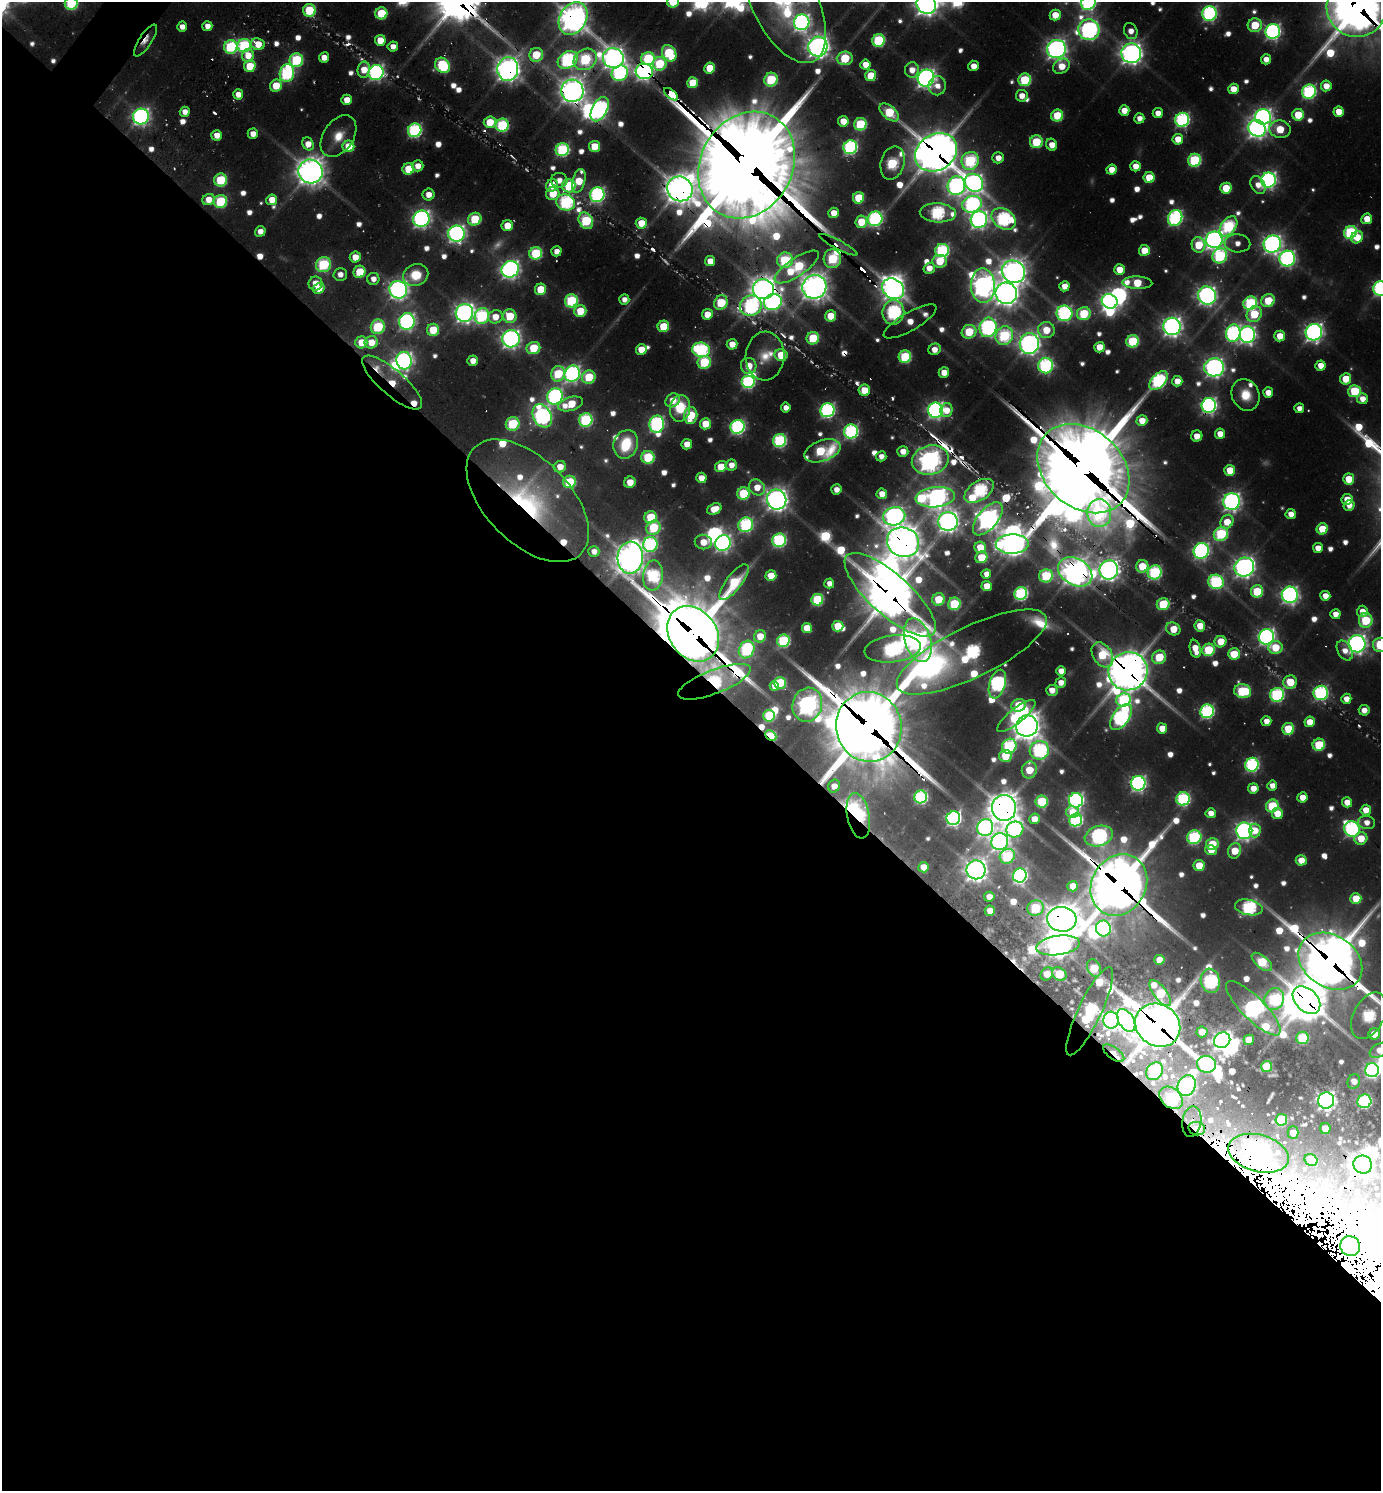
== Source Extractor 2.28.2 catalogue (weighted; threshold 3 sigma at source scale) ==
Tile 14 of 4 x 4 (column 2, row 4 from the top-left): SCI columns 1689-3067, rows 95-1583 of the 6064 x 6050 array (HDU 1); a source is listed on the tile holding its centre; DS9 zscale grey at full resolution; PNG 1383 x 1493 px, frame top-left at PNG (2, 2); each listed source drawn as its Kron ellipse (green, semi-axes under 4 px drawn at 4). Shown black and unused: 56% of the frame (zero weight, under 2 of 3 exposures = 5% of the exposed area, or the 3 px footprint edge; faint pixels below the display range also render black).
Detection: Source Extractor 2.28.2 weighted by HDU 2 'WHT'; one run over the whole footprint, this tile lists its part. Background 0.0997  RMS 0.011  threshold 0.0473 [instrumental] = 3 sigma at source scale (4.5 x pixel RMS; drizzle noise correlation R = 1.50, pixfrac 1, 0.05/0.05 arcsec/px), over >= 5 px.
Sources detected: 818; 69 too faint to see at this stretch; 27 inside a brighter object's white glare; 28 cosmic-ray / hot-pixel residue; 1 long thin detection or spike segment (spike, bleed or trail) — neither listed nor drawn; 17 inside a brighter listed object's ellipse — not listed separately; of the other 676, all 500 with FLUX_AUTO >= 17.1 (the completeness limit of this list) listed and drawn (176 fainter detections not listed), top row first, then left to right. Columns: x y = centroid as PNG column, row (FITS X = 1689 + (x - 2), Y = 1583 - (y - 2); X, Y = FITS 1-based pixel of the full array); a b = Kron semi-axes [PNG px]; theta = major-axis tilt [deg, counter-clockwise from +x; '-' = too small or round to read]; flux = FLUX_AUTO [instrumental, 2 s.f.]
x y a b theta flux
673 2 6 6 - 98
1088 2 8 7 - 440
71 3 6 6 - 210
785 3 65 32 -64 370
926 4 10 9 - 1500
1357 7 30 30 - 7900
309 10 6 6 - 140
381 13 6 6 - 110
1209 14 7 7 - 500
1055 15 5 5 - 46
573 18 17 13 60 2200
802 22 8 7 - 770
1255 25 7 7 - 92
207 26 5 5 - 22
182 27 5 5 - 18
1089 30 11 10 - 890
1131 31 8 6 -68 20
1273 32 7 7 - 630
380 40 5 5 - 46
878 40 6 6 - 210
145 41 18 6 57 18
258 44 7 6 - 45
244 45 7 6 - 240
393 46 5 5 - 18
231 47 7 6 - 240
818 47 10 9 - 1400
1056 49 9 9 - 1100
669 53 9 6 -58 190
1131 53 10 10 - 1400
248 55 6 6 - 37
536 55 7 7 - 91
324 57 5 5 - 26
613 58 10 10 - 1400
845 58 8 6 5 120
585 59 12 10 35 230
648 59 7 6 - 190
1266 59 5 5 - 20
296 60 7 6 - 210
568 60 11 8 31 440
660 64 7 7 - 130
442 65 8 7 - 230
865 65 5 5 - 31
250 66 6 5 - 79
974 66 5 5 - 23
1061 66 9 7 35 42
709 68 5 5 - 63
508 69 12 10 86 1900
364 70 8 6 81 37
912 70 7 7 - 25
644 71 8 7 - 840
376 72 8 7 - 630
287 73 9 7 78 360
620 73 8 7 - 370
871 76 5 5 - 79
926 78 9 8 - 1200
771 80 7 6 - 160
1025 80 6 6 - 160
693 83 5 5 - 82
276 86 6 5 - 63
937 86 9 8 - 19
1326 86 5 5 - 29
1233 89 5 5 - 34
572 91 11 11 - 1900
1309 92 7 6 - 390
238 94 5 5 - 26
671 94 8 4 -39 1200
1022 96 6 6 - 21
347 100 5 5 - 30
600 109 13 7 62 620
1124 110 5 5 - 30
185 112 5 5 - 19
889 112 11 6 -41 130
1339 112 5 5 - 35
1158 113 5 5 - 23
1057 115 6 6 - 110
1298 115 6 5 - 80
141 117 8 7 - 820
1263 117 8 7 - 820
1139 118 5 5 - 19
1182 120 7 7 - 450
843 121 5 5 - 37
490 122 6 5 - 64
860 124 6 6 - 170
502 125 6 6 - 240
1257 128 9 8 - 1100
1280 129 10 8 -8 71
415 130 7 6 - 390
253 134 5 5 - 22
217 135 5 5 - 24
338 136 23 15 56 39
1178 139 5 5 - 37
1036 142 6 6 - 110
308 144 7 5 -59 30
1052 145 6 5 - 32
348 146 6 5 - 67
595 146 5 5 - 68
850 147 7 6 - 440
562 150 7 6 - 290
936 152 22 18 32 4900
998 158 6 5 - 20
1194 160 6 6 - 230
970 161 9 8 - 270
892 163 17 11 75 230
747 165 55 46 61 23000
418 166 6 5 - 25
1135 166 5 5 - 27
408 169 6 6 - 77
1112 170 5 5 - 31
310 171 12 11 - 2400
1149 177 5 5 - 67
221 180 6 6 - 140
559 180 8 7 - 18
1268 180 7 7 - 730
579 181 12 6 74 71
974 183 10 8 -42 800
552 185 6 5 - 44
1258 185 9 7 -59 20
569 186 7 6 - 140
956 186 9 8 - 770
1226 188 5 5 - 75
680 189 13 12 - 2800
429 194 6 6 - 23
553 194 7 6 - 58
597 195 7 7 - 550
858 198 6 5 - 99
208 200 6 5 - 29
272 200 5 5 - 37
220 201 7 6 - 160
566 202 9 8 - 370
972 204 10 8 22 500
834 213 5 5 - 32
938 213 18 9 -4 370
1175 218 8 7 - 460
421 219 8 8 - 860
475 219 7 6 - 120
875 219 7 7 - 480
1004 219 13 9 -32 450
1367 219 5 5 - 39
979 220 8 8 - 900
586 221 9 6 -60 210
861 222 6 6 - 71
641 223 5 5 - 49
507 226 5 5 - 40
1228 226 11 7 53 280
260 231 5 5 - 20
1350 232 7 6 - 280
456 234 8 8 - 870
1357 237 6 5 - 49
1214 240 8 8 - 1000
1237 243 13 9 -4 18
1272 244 9 8 - 1000
838 245 21 4 -27 33
1199 245 8 7 - 85
942 250 7 6 - 330
1144 250 5 5 - 55
556 251 5 5 - 19
536 253 6 6 - 190
1220 256 8 7 - 280
355 257 5 5 - 35
832 259 9 9 - 170
1287 259 8 7 - 660
785 260 8 7 - 180
710 261 5 5 - 31
940 261 7 6 - 78
324 265 8 7 - 210
797 267 26 9 34 190
929 268 6 5 - 26
510 269 9 8 - 990
1119 270 5 5 - 37
359 272 6 6 - 91
1013 272 12 11 - 1800
340 274 6 6 - 18
416 275 13 10 22 58
373 279 6 6 - 18
315 283 7 7 - 33
1137 283 15 6 -2 99
983 286 17 12 -88 1300
1064 286 5 5 - 28
814 287 12 12 - 2200
319 288 6 5 - 36
1380 288 7 7 - 520
541 289 6 5 - 75
763 289 11 10 - 2000
893 289 12 9 -35 1500
398 290 9 8 - 1200
1006 293 11 10 - 1800
1207 295 9 9 - 980
624 299 5 5 - 17
571 301 6 6 - 240
1110 301 8 7 - 900
1268 301 7 6 - 89
773 302 9 8 - 620
721 303 7 6 - 110
1250 303 7 6 - 260
751 306 11 10 - 440
580 311 6 6 - 71
893 312 12 11 - 470
464 313 9 8 - 1200
1064 313 8 7 - 500
707 314 5 5 - 46
1084 314 7 6 - 140
1254 314 8 7 - 110
482 316 8 7 - 290
510 316 7 6 - 91
830 316 5 5 - 59
495 317 7 6 - 36
407 321 8 8 - 750
910 321 30 9 30 36
663 326 6 5 - 89
1172 326 9 8 - 1200
378 327 7 7 - 170
988 327 10 8 74 620
433 330 6 6 - 85
1046 330 8 8 - 57
969 332 7 6 - 120
1314 332 8 8 - 1000
1233 333 8 7 - 520
1247 335 8 7 - 770
1004 336 9 8 - 260
1280 336 5 5 - 43
813 338 6 6 - 120
511 339 9 8 - 950
1133 341 6 6 - 180
361 342 6 6 - 54
371 342 6 6 - 43
732 344 5 5 - 32
1029 344 10 9 - 1200
1099 347 5 5 - 42
533 348 7 6 - 110
641 349 5 5 - 44
935 349 6 5 - 26
701 350 9 7 -9 360
781 355 6 6 - 66
765 356 24 19 87 45
905 357 6 6 - 180
404 361 9 7 -80 860
473 361 5 5 - 25
704 362 7 6 - 150
1046 365 8 7 - 430
749 366 8 7 - 51
1320 366 5 5 - 28
1214 367 10 9 - 980
944 372 5 5 - 32
558 374 8 6 75 120
572 374 8 7 - 680
589 377 7 6 - 110
1346 379 6 5 - 54
1159 381 11 6 47 440
1177 381 5 5 - 27
748 382 7 6 - 320
392 383 38 12 -41 70
864 390 6 5 - 56
1355 391 6 6 - 130
1268 393 5 5 - 27
1246 395 16 13 -64 41
555 396 8 7 - 560
1362 399 5 5 - 23
673 400 8 6 41 29
570 404 13 6 16 80
1209 405 7 7 - 710
680 408 13 10 79 84
786 408 5 5 - 18
1299 408 5 5 - 18
827 410 7 7 - 500
936 410 7 7 - 810
946 410 7 6 - 34
691 415 8 6 82 98
542 416 12 9 -62 740
586 420 7 6 - 280
1142 421 5 5 - 36
513 424 7 6 - 190
657 424 8 7 - 510
705 424 5 5 - 63
737 427 7 6 - 510
851 431 7 7 - 450
1220 434 5 5 - 30
1197 436 5 5 - 23
780 441 7 6 - 320
626 444 14 12 69 97
687 444 5 5 - 28
822 451 19 10 19 170
903 451 5 5 - 23
881 456 5 5 - 18
648 457 6 6 - 150
930 460 19 14 14 1600
731 465 6 5 - 22
560 467 6 5 - 32
721 467 6 5 - 63
1083 469 51 39 -42 17000
1230 470 5 5 - 59
701 478 5 5 - 28
1349 479 5 5 - 56
569 482 6 6 - 140
630 482 6 5 - 34
757 487 8 7 - 34
836 489 5 5 - 19
979 491 16 9 33 420
743 494 6 6 - 140
882 494 5 5 - 28
935 497 20 10 6 1300
777 499 10 9 - 1600
1347 499 5 5 - 39
528 501 75 42 -45 370
1232 501 8 8 - 960
1349 505 5 5 - 20
714 509 7 5 22 37
1099 513 14 12 -86 230
1291 514 5 5 - 23
894 516 11 9 12 1100
651 517 6 6 - 120
988 519 20 10 50 1400
948 521 10 9 - 1400
1227 522 7 6 - 47
746 525 8 7 - 340
653 528 7 6 - 130
1322 529 5 5 - 74
1221 534 7 6 - 230
779 540 7 6 - 350
703 542 8 7 - 37
903 542 16 14 -25 3200
723 543 8 7 - 730
650 544 7 7 - 360
1012 544 16 9 2 1700
980 547 6 5 - 52
1318 548 5 5 - 26
594 551 5 5 - 18
1201 551 8 7 - 670
981 557 6 5 - 78
630 558 16 12 87 2500
1142 566 6 6 - 71
1244 567 10 9 - 1200
1109 570 9 9 - 1300
1075 572 18 13 -30 2200
1155 572 7 7 - 300
986 574 5 4 - 19
653 575 15 10 84 300
771 576 5 5 - 56
1046 576 7 6 - 170
734 582 22 8 52 160
1216 582 8 7 - 370
829 583 5 4 - 17
987 586 5 5 - 35
1257 591 6 6 - 120
1021 593 6 6 - 340
890 595 58 20 -42 6200
1290 595 8 8 - 770
1325 596 5 5 - 25
938 599 6 6 - 86
817 600 6 5 - 170
954 604 6 6 - 150
1163 604 6 6 - 110
1362 611 6 5 - 23
1335 614 5 5 - 23
1366 620 7 7 - 140
838 626 5 5 - 67
1200 626 5 5 - 34
807 628 5 5 - 53
1173 629 7 6 - 56
693 634 30 23 -53 9600
760 636 6 5 - 48
1266 637 8 7 - 780
918 640 22 13 -73 1200
783 641 6 6 - 220
1220 642 6 5 - 46
1357 644 8 8 - 1000
1380 645 7 7 - 140
1275 647 7 6 - 71
747 649 9 7 61 270
893 649 28 13 7 520
1195 649 9 5 -76 37
1208 650 6 6 - 140
1345 650 11 7 -60 21
972 652 82 25 26 720
1234 654 6 5 - 74
1102 655 13 9 -58 110
1159 657 7 6 - 110
1061 671 5 5 - 22
1128 671 20 19 - 4500
714 682 39 12 21 390
1290 682 7 6 - 59
780 683 6 6 - 130
1061 683 5 5 - 21
997 684 15 8 73 610
774 686 5 4 - 18
1052 690 5 5 - 27
1243 691 8 7 - 190
1321 693 7 7 - 420
1277 695 7 6 - 360
1346 699 5 5 - 23
1124 700 7 6 - 270
807 705 17 14 74 1200
1019 705 7 6 - 99
1364 710 5 5 - 19
1207 711 7 6 - 410
769 716 6 5 - 150
1016 716 23 7 38 170
1121 717 15 8 54 600
1266 721 5 5 - 22
1310 722 5 5 - 40
1027 726 11 10 - 2400
869 727 35 32 -76 12000
1162 728 5 5 - 35
1288 729 6 6 - 100
771 735 6 4 -43 130
1319 745 6 6 - 120
1009 746 8 7 - 260
1039 750 9 9 - 440
1005 756 6 6 - 74
1252 765 7 6 - 370
1029 770 8 7 - 69
1138 783 7 7 - 660
834 786 7 5 61 25
1272 786 5 5 - 20
1253 788 5 5 - 28
921 797 6 6 - 320
1302 797 5 5 - 30
1183 799 7 6 - 330
1076 800 7 7 - 620
1042 802 6 6 - 150
1347 802 5 5 - 28
1272 806 6 6 - 130
1004 808 13 12 - 2900
1366 810 5 5 - 33
1072 812 6 5 - 41
1211 813 5 5 - 23
1277 813 6 5 - 45
858 816 23 11 -79 430
953 818 7 6 - 600
1034 819 5 5 - 27
1076 820 7 6 - 310
1367 822 8 6 -5 19
985 828 8 8 - 650
1015 829 9 8 - 370
1352 829 8 7 - 530
1255 830 7 5 87 31
1244 831 8 8 - 910
1099 836 14 10 17 610
1194 837 7 6 - 300
1361 838 6 6 - 44
1000 842 8 8 - 900
1212 844 6 6 - 85
1211 850 6 5 - 35
1235 851 8 6 72 66
1007 856 8 7 - 170
1301 860 5 5 - 36
1199 865 5 5 - 56
923 867 5 5 - 34
976 870 9 9 - 1500
1020 876 7 7 - 550
1119 885 32 27 59 8000
1073 886 5 5 - 41
989 897 5 5 - 19
1356 898 5 5 - 61
1249 907 14 7 -12 380
1035 908 8 7 - 150
990 911 5 5 - 25
1062 919 14 12 -6 2900
1103 928 8 7 - 470
1058 945 22 9 8 1500
1159 960 5 5 - 41
1330 961 34 26 -32 7100
1262 962 12 6 -40 140
1094 968 9 6 -68 63
1047 974 7 5 54 26
1059 974 8 6 -37 62
1210 981 12 9 -80 400
1160 993 15 6 -52 110
1274 999 11 9 69 220
1306 1000 16 11 -46 4200
1253 1008 37 11 -45 980
1090 1011 48 11 65 350
1369 1016 25 15 62 310
1111 1020 8 7 - 910
1126 1020 12 7 -59 620
1158 1025 23 20 -35 5800
1202 1032 5 5 - 28
1374 1034 6 5 - 38
1302 1038 6 6 - 150
1222 1040 8 7 - 880
1249 1040 5 5 - 51
1379 1050 10 6 30 21
1114 1053 12 6 -36 25
1207 1064 9 8 - 360
1267 1067 5 5 - 99
1372 1070 7 6 - 580
1155 1071 9 7 52 240
1354 1081 7 6 - 20
1187 1086 11 8 66 780
1171 1098 13 9 -41 140
1326 1100 8 8 - 940
1364 1101 7 6 - 290
1281 1120 6 6 - 110
1192 1122 15 9 81 21
1325 1128 5 5 - 25
1197 1129 8 6 -15 38
1293 1133 6 5 - 19
1259 1153 31 18 -15 1400
1311 1160 7 5 -39 57
1363 1165 9 9 - 1700
1350 1246 10 9 - 1700
Overlapping masked pixels (flux is a lower limit): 73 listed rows (the first 20) at x y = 926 4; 1357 7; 309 10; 573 18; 145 41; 536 55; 585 59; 648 59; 296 60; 442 65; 1061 66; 508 69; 644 71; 287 73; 693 83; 572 91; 671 94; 600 109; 562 150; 936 152
Isophote crosses this tile's border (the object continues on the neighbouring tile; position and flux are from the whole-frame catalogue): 14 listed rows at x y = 673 2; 1088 2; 71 3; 785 3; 926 4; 1357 7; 1209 14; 573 18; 1380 288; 1380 645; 1330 961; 1369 1016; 1379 1050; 1372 1070
Unlisted compact peaks at least as high as the median listed source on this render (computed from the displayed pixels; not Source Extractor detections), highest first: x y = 1359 428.